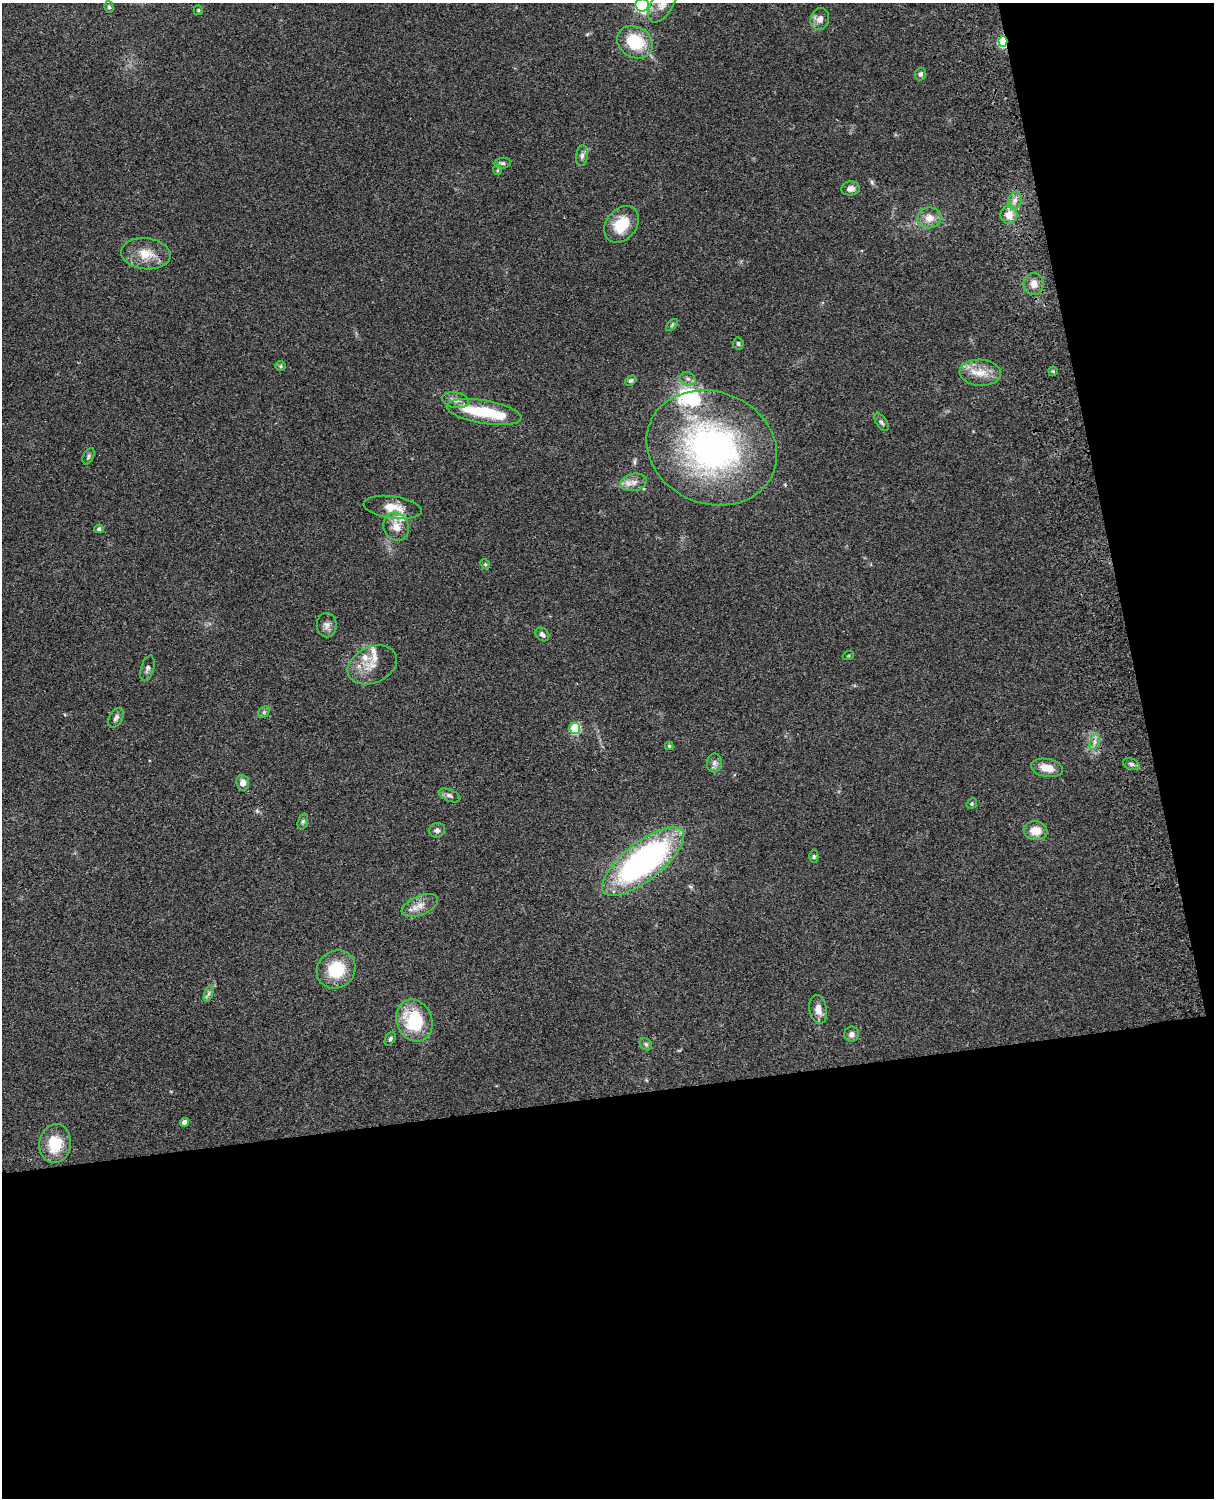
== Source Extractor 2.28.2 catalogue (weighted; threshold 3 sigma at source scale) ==
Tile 12 of 4 x 3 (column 4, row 3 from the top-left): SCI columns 3759-4970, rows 278-1773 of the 5089 x 4929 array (HDU 1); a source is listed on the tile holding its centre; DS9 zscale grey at full resolution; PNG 1216 x 1500 px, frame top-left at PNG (2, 3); each listed source drawn as its Kron ellipse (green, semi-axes under 4 px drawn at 4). Shown black and unused: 33% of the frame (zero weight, under 3 of 4 exposures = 6% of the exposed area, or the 3 px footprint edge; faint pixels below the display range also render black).
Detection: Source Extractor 2.28.2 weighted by HDU 2 'WHT'; one run over the whole footprint, this tile lists its part. Background 0.0839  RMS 0.006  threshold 0.0272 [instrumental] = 3 sigma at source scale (4.5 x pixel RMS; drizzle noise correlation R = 1.50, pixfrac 1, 0.05/0.05 arcsec/px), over >= 5 px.
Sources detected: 73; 1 inside a brighter object's white glare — neither listed nor drawn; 6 inside a brighter listed object's ellipse — not listed separately; the other 66 listed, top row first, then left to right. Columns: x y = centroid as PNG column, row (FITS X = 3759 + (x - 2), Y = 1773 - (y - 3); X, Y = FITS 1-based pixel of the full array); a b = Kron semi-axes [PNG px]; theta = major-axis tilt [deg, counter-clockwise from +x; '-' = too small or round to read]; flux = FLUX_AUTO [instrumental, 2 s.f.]
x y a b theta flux
663 3 22 10 58 6.6
642 5 6 6 - 140
109 7 6 4 -73 0.93
198 10 5 4 - 0.69
820 19 11 9 70 3.6
1003 41 5 4 - 58
635 42 19 15 -32 25
920 74 6 5 - 1.9
582 156 10 5 84 2
503 163 8 5 6 1.4
497 170 5 4 - 0.71
851 188 9 7 8 3.6
1015 200 9 6 75 2.7
1009 215 9 8 - 6.6
929 218 12 10 8 6.1
621 224 20 15 50 16
146 254 25 15 -7 12
1034 284 11 10 - 4.4
672 325 7 4 46 0.9
738 344 6 5 - 1.2
280 366 5 5 - 0.83
1053 371 4 4 - 0.7
980 373 21 13 -3 10
688 379 8 6 -26 1.8
631 380 6 4 31 1.1
456 400 13 8 -9 3.5
484 412 38 11 -9 28
881 422 10 5 -55 1.5
712 448 67 56 -22 180
89 456 9 5 63 1.2
633 482 13 8 11 4.4
393 507 29 11 -8 9.5
396 527 14 12 -61 6.9
99 529 4 4 - 1.5
485 564 5 4 - 0.7
327 625 12 10 -89 3.1
542 634 8 6 -42 1.9
848 656 5 3 - 0.54
372 665 26 18 24 11
147 668 13 6 73 2
264 712 6 5 - 1.1
116 718 11 6 61 2.2
575 728 5 5 - 39
1095 742 9 4 72 2
669 746 4 4 - 0.71
714 763 9 7 80 2.5
1131 764 8 5 -20 1.7
1047 768 16 9 -10 8
243 783 8 6 -84 3.6
450 795 11 6 -24 2
972 804 6 5 - 0.87
303 822 8 5 70 1.1
437 830 8 7 - 1.8
1035 831 12 9 -6 8.4
814 856 6 4 90 0.92
643 862 50 19 38 170
420 906 19 9 23 5.9
336 969 20 18 40 21
209 994 9 4 71 1.5
818 1009 14 8 -80 5.1
414 1021 21 17 -68 33
852 1034 8 7 - 2.4
390 1039 8 4 61 1.3
646 1044 7 5 -45 1.2
185 1122 4 4 - 2.6
55 1144 19 16 80 19
Overlapping masked pixels (flux is a lower limit): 2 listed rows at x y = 1003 41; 643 862
Isophote crosses this tile's border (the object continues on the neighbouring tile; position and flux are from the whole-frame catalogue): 2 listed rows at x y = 663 3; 642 5